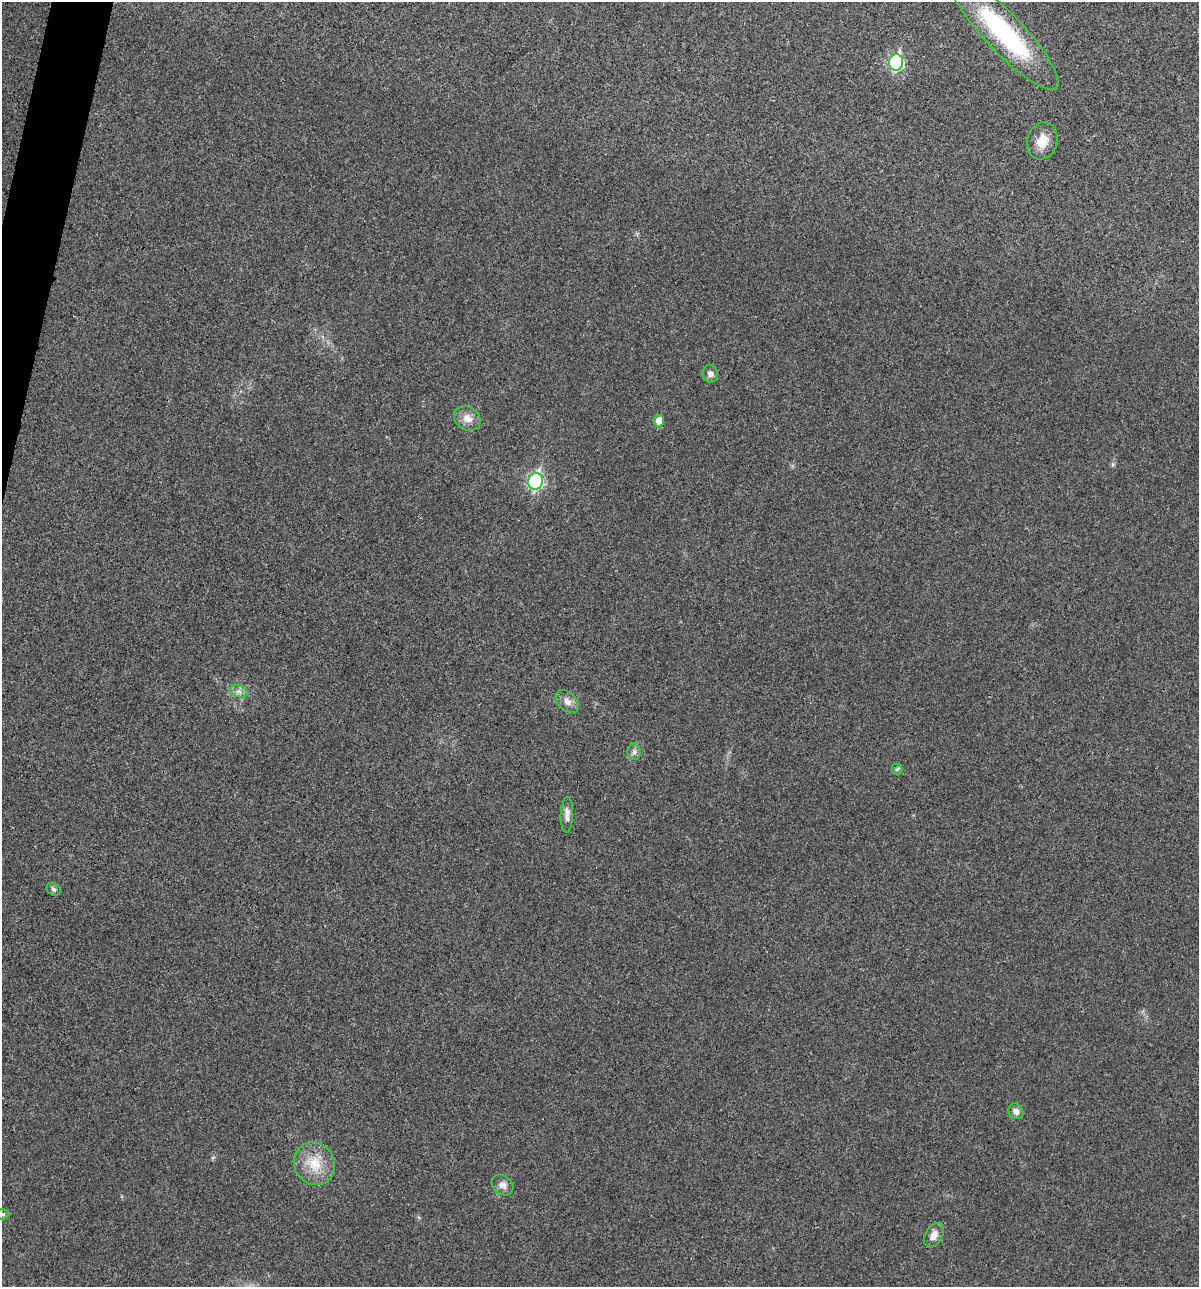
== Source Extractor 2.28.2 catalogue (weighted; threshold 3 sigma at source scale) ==
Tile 11 of 4 x 4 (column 3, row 3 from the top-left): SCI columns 2524-3720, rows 1294-2578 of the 5170 x 5154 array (HDU 1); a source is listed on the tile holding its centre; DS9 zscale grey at full resolution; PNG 1201 x 1289 px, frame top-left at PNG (2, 2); each listed source drawn as its Kron ellipse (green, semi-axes under 4 px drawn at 4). Shown black and unused: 1% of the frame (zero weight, under 3 of 4 exposures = <1% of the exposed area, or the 3 px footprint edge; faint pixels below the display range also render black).
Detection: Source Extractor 2.28.2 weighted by HDU 2 'WHT'; one run over the whole footprint, this tile lists its part. Background 0.0252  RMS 0.0059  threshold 0.0267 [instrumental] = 3 sigma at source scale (4.5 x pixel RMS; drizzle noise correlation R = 1.50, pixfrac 1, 0.05/0.05 arcsec/px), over >= 5 px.
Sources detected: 18; all 18 listed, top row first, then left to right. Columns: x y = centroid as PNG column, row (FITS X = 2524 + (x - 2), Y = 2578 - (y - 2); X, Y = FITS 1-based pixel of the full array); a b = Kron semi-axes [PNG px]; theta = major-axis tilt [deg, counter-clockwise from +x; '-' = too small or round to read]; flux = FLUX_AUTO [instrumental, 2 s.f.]
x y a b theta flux
1004 32 77 19 -47 81
896 62 8 7 - 92
1042 141 19 15 73 9
710 374 9 7 -75 2.5
467 418 14 11 -33 5.6
659 421 5 5 - 7.5
535 481 8 7 - 99
239 691 9 5 -19 2.4
567 701 13 9 -42 3.9
634 752 8 6 -89 1.9
897 769 5 5 - 0.89
567 815 18 6 88 3.5
53 889 7 6 - 1.3
1016 1111 8 7 - 3
314 1164 22 20 -54 16
503 1185 12 9 -40 3.4
2 1214 7 5 2 1.2
934 1235 13 8 61 4.7
Isophote crosses this tile's border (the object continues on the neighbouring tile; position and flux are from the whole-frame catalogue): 1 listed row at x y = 2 1214